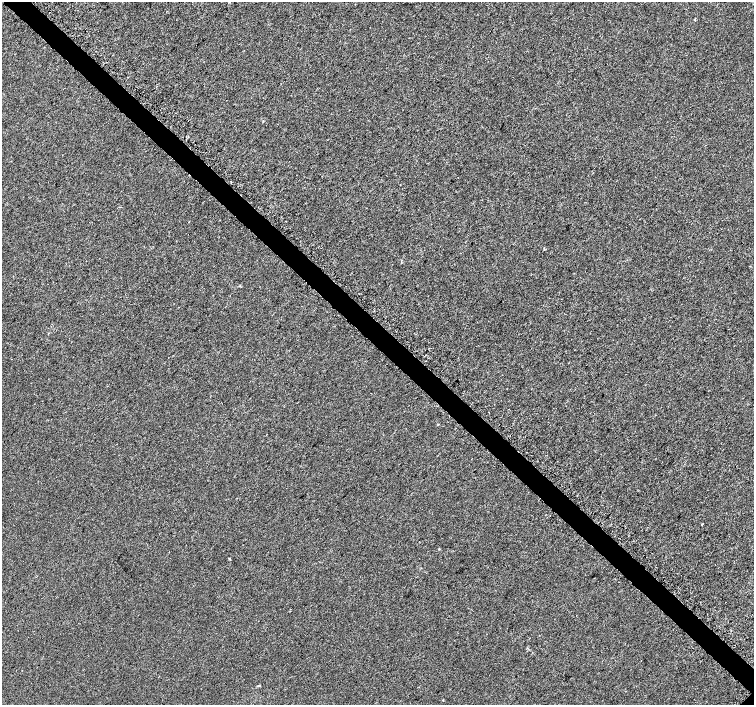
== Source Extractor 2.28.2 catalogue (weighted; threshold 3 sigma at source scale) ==
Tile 11 of 4 x 4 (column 3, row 3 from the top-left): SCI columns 3040-4543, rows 1603-3007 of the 6096 x 6087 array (HDU 1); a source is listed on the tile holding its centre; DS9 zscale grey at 2 x 2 block average (1 PNG px = mean of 2 x 2 image px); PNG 756 x 707 px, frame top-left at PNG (2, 2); no overlay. Shown black and unused: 4% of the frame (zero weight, under 3 of 5 exposures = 3% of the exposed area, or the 3 px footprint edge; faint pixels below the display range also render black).
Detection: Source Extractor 2.28.2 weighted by HDU 2 'WHT'; one run over the whole footprint, this tile lists its part. Background 3.81e-05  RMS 0.0014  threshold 0.00625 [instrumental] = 3 sigma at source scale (4.5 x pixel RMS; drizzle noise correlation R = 1.50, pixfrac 1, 0.0396/0.0396 arcsec/px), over >= 5 px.
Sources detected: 5; all 5 listed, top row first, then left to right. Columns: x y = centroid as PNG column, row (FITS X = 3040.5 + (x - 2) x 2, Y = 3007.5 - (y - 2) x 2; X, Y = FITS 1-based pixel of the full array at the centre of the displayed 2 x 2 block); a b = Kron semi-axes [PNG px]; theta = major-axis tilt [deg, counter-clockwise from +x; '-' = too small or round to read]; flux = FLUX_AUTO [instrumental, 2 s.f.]
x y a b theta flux
49 12 2 2 - 0.42
695 20 4 2 - 0.15
438 425 3 2 - 0.18
702 524 3 2 - 0.19
443 700 2 2 - 0.14
Overlapping masked pixels (flux is a lower limit): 1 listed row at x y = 49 12